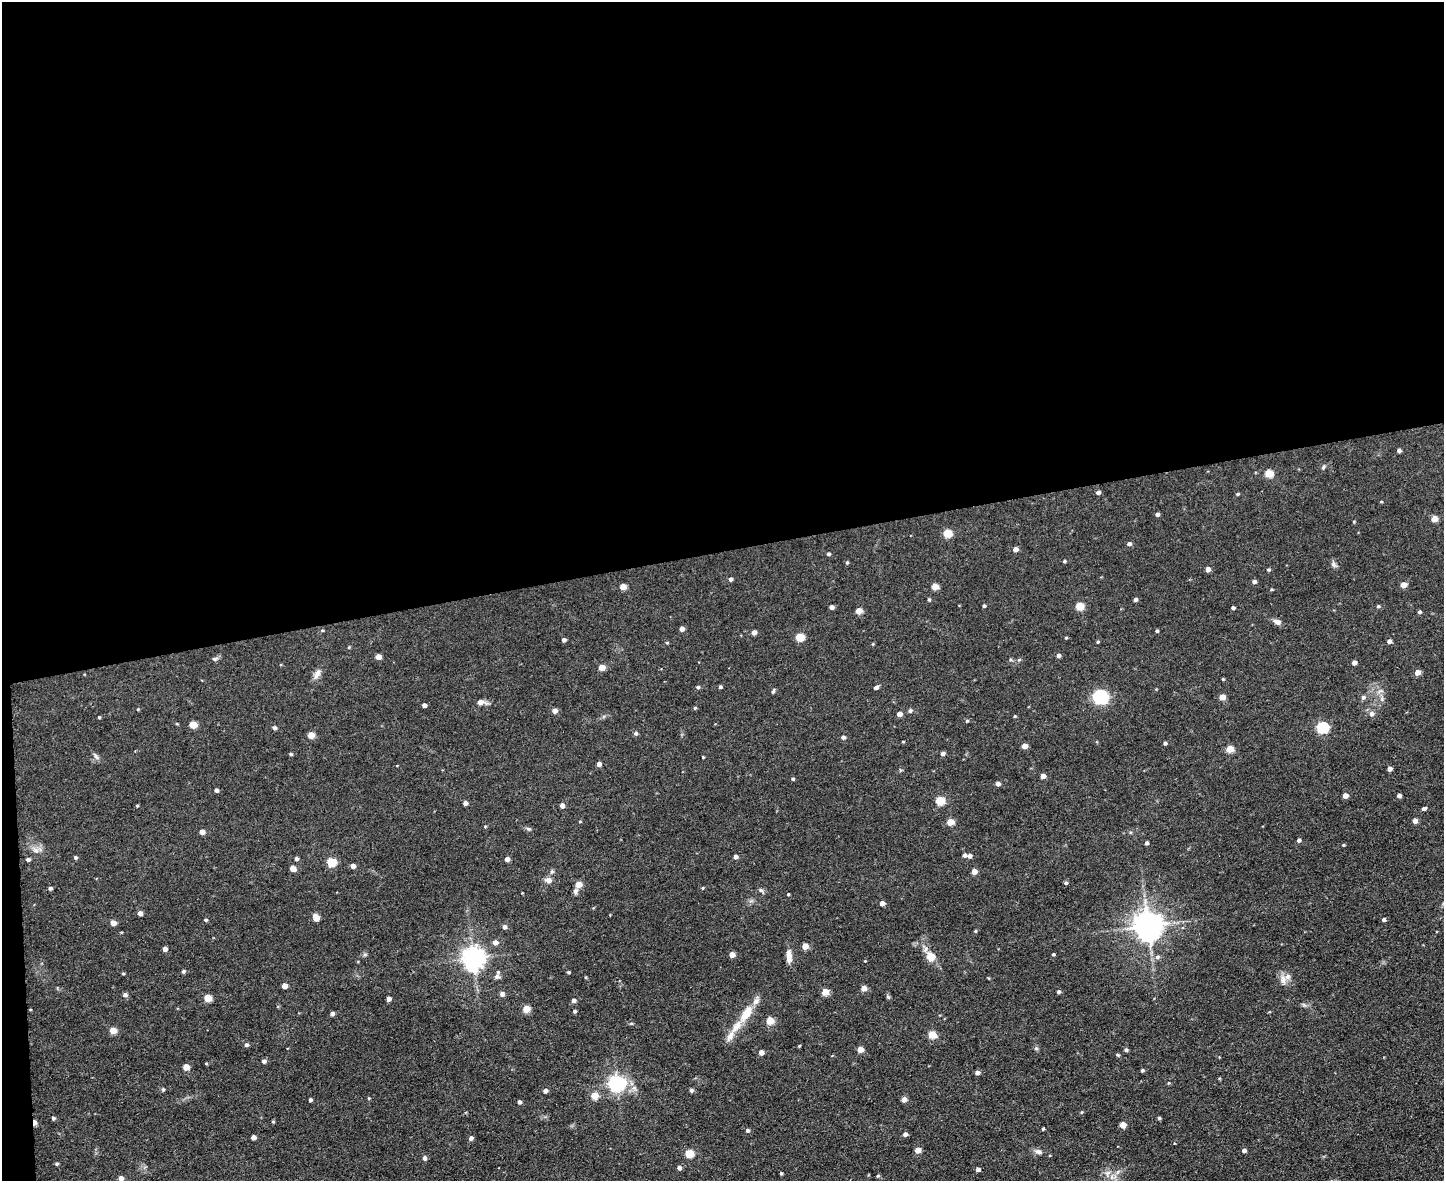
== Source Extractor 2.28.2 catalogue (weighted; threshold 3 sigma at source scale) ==
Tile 1 of 3 x 4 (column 1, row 1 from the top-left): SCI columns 239-1680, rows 3539-4717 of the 4693 x 4717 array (HDU 1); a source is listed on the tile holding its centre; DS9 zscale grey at full resolution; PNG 1446 x 1183 px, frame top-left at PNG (2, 2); no overlay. Shown black and unused: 47% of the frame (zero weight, under 2 of 3 exposures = <1% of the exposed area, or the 3 px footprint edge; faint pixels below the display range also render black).
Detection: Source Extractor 2.28.2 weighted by HDU 2 'WHT'; one run over the whole footprint, this tile lists its part. Background 0.0555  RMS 0.0087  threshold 0.039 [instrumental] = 3 sigma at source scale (4.5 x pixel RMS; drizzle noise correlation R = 1.50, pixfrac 1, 0.05/0.05 arcsec/px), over >= 5 px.
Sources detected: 225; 7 inside a brighter listed object's ellipse — not listed separately; the other 218 listed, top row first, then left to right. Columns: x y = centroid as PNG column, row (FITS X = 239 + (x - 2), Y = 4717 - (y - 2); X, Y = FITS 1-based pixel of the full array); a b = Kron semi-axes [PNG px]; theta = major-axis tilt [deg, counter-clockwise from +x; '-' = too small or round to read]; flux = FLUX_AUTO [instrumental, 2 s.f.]
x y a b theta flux
1399 450 4 3 - 2.8
1323 467 8 4 60 1.5
1269 474 5 5 - 26
1098 492 5 4 - 2.4
1237 494 4 3 - 1.2
1381 502 4 3 - 0.66
1157 514 4 3 - 2.2
1434 519 5 4 - 12
1354 522 4 4 - 0.72
947 533 5 5 - 28
1129 544 5 4 - 2.4
1015 549 4 4 - 5
828 554 4 4 - 1.5
1064 561 4 3 - 1.1
847 562 5 4 - 1.1
1334 565 11 5 -34 2.2
1208 569 5 4 - 4.2
1268 570 4 4 - 1.2
731 579 4 4 - 2.3
1254 581 4 4 - 2.7
1404 585 5 4 - 9
623 587 5 4 - 8.8
935 587 5 4 - 13
1271 589 4 3 - 0.74
929 599 5 4 - 1
1135 600 4 4 - 2.1
984 606 3 3 - 1.2
1079 606 5 5 - 24
1378 606 4 4 - 1.3
831 607 4 4 - 3.4
1233 608 4 3 - 1.7
859 611 5 4 - 13
1420 612 4 4 - 1.7
1277 622 8 6 -16 4.2
682 629 4 4 - 4.2
322 630 5 3 - 0.77
1157 631 4 4 - 1.2
754 632 4 4 - 4.1
799 637 5 5 - 30
1066 638 4 3 - 0.85
564 640 5 4 - 2.1
1389 641 4 4 - 2.8
1098 642 4 3 - 0.95
667 643 5 3 - 0.74
873 644 5 3 - 0.69
349 647 5 3 - 0.68
1058 655 5 4 - 2.7
378 657 5 4 - 5.2
214 659 7 5 0 1.8
1010 659 5 3 - 0.92
1019 660 6 3 19 1.1
1354 663 4 4 - 3.8
602 667 5 4 - 10
1417 672 5 4 - 7.4
317 674 15 7 64 4.7
1223 679 4 3 - 0.8
698 687 5 4 - 1.5
720 687 4 3 - 1.6
876 687 5 4 - 2.6
773 691 6 3 64 1.3
1100 697 14 12 4 41
1222 697 5 4 - 10
1363 697 6 5 - 2
1382 699 8 5 84 2.4
481 702 12 6 -8 4.4
424 705 4 4 - 2.7
695 708 4 4 - 0.97
138 709 4 3 - 0.67
554 711 5 4 - 5.4
910 711 6 5 - 1.6
899 714 4 4 - 5.9
1372 714 6 6 - 3.6
1015 716 4 3 - 0.83
99 717 3 3 - 0.86
967 721 5 4 - 1
193 724 5 5 - 17
1322 727 6 5 - 95
275 728 5 4 - 1.7
636 733 5 4 - 1.9
311 735 5 4 - 13
843 737 5 4 - 2.3
903 742 4 3 - 0.65
1165 743 4 3 - 1.9
1024 746 4 4 - 7.6
1229 749 5 4 - 20
291 754 4 3 - 1.2
943 754 5 4 - 2.4
96 756 11 5 -56 2.2
703 757 3 3 - 0.76
599 764 4 4 - 4.5
1389 769 4 4 - 4.3
1043 776 4 4 - 6.1
793 779 4 4 - 1.2
998 784 4 4 - 3.5
216 790 4 4 - 2.1
1345 796 4 4 - 5.4
1399 796 4 4 - 3
940 800 5 5 - 28
465 803 4 4 - 3.2
137 806 4 3 - 0.85
562 806 4 4 - 4.1
1424 809 5 4 - 2.3
580 821 4 3 - 0.63
1415 821 4 4 - 5.8
950 822 5 4 - 15
485 826 5 3 - 0.72
528 829 7 5 -21 1.6
202 832 5 4 - 4.9
1299 840 4 4 - 2.7
1146 843 4 3 - 2.1
1343 845 4 3 - 0.89
35 850 13 8 -31 5.3
964 855 5 5 - 2.2
969 856 5 4 - 2.8
75 857 5 4 - 1.5
735 857 5 4 - 2.8
296 858 5 4 - 1.8
28 859 5 4 - 1.9
507 859 4 4 - 4.3
331 862 5 5 - 35
353 866 4 4 - 4.3
293 869 5 4 - 7.9
974 871 5 4 - 6.3
548 880 7 6 - 5
1066 883 4 4 - 1.6
578 884 5 4 - 13
50 888 4 4 - 1.7
702 888 5 3 - 0.71
575 891 7 6 - 2.3
761 891 9 4 -43 1.8
788 894 3 3 - 0.95
882 903 4 4 - 5.4
140 913 4 4 - 4
316 918 6 5 - 11
206 920 5 4 - 1
1384 920 4 4 - 2
113 923 5 4 - 6.6
1148 926 8 8 - 1300
504 927 5 5 - 2.9
975 931 4 4 - 0.82
495 943 6 5 - 4.1
805 946 5 4 - 12
165 949 4 4 - 3.5
1053 954 4 3 - 1.1
732 955 4 4 - 7.7
789 956 15 6 -85 7.1
931 956 10 9 - 10
1157 957 7 5 15 2.4
473 958 7 7 - 660
865 961 3 3 - 0.5
183 971 5 4 - 1.6
568 972 4 3 - 1.1
123 973 4 4 - 0.82
497 976 7 6 - 2.8
586 977 4 3 - 0.72
1283 980 15 9 90 5.7
284 986 4 4 - 6.5
864 988 5 4 - 7.4
825 992 5 4 - 16
1059 992 4 4 - 1.7
502 994 5 4 - 3.7
125 995 5 5 - 2.5
888 997 5 5 - 1.2
208 998 5 5 - 17
389 999 4 4 - 4
574 1000 5 4 - 2.8
1304 1005 6 5 - 1.4
526 1009 5 4 - 18
575 1011 4 4 - 1.3
332 1013 4 4 - 2.4
746 1014 31 12 57 17
770 1021 5 5 - 20
113 1030 5 5 - 12
932 1035 5 5 - 24
246 1045 5 4 - 2.2
799 1046 4 3 - 0.7
1036 1048 6 5 - 1.3
860 1050 5 4 - 11
1126 1050 5 4 - 1.4
761 1052 4 4 - 5.1
1117 1055 5 3 - 1.2
264 1061 5 4 - 2.5
186 1067 5 5 - 11
1142 1070 4 4 - 1.5
977 1073 4 4 - 3.5
617 1083 7 6 - 290
1169 1083 5 3 - 0.76
163 1089 4 4 - 1.5
691 1090 5 4 - 2.1
545 1091 5 4 - 2.9
594 1095 5 5 - 17
369 1098 4 4 - 0.81
904 1099 4 4 - 5.9
310 1100 4 4 - 1.4
520 1102 4 4 - 2.1
1082 1112 5 3 - 0.78
53 1118 5 4 - 1.4
1159 1118 4 4 - 1.1
35 1122 6 4 -86 5.7
273 1122 4 4 - 0.99
1123 1125 5 4 - 12
1043 1129 3 2 - 0.98
747 1130 5 5 - 1.9
905 1134 4 4 - 3.1
253 1137 4 4 - 4.2
471 1138 5 4 - 2.6
918 1150 5 4 - 10
1244 1150 5 4 - 2.5
1038 1152 10 6 -15 3.3
689 1153 5 5 - 26
424 1158 5 5 - 2.8
57 1164 5 4 - 1.1
679 1168 5 5 - 2.8
978 1169 4 4 - 3.3
781 1173 4 3 - 1.1
1107 1173 8 6 35 3.4
878 1176 5 4 - 1.1
121 1178 4 4 - 4.2
Overlapping masked pixels (flux is a lower limit): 1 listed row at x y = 35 1122
Isophote crosses this tile's border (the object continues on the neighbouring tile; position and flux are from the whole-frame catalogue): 1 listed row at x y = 121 1178